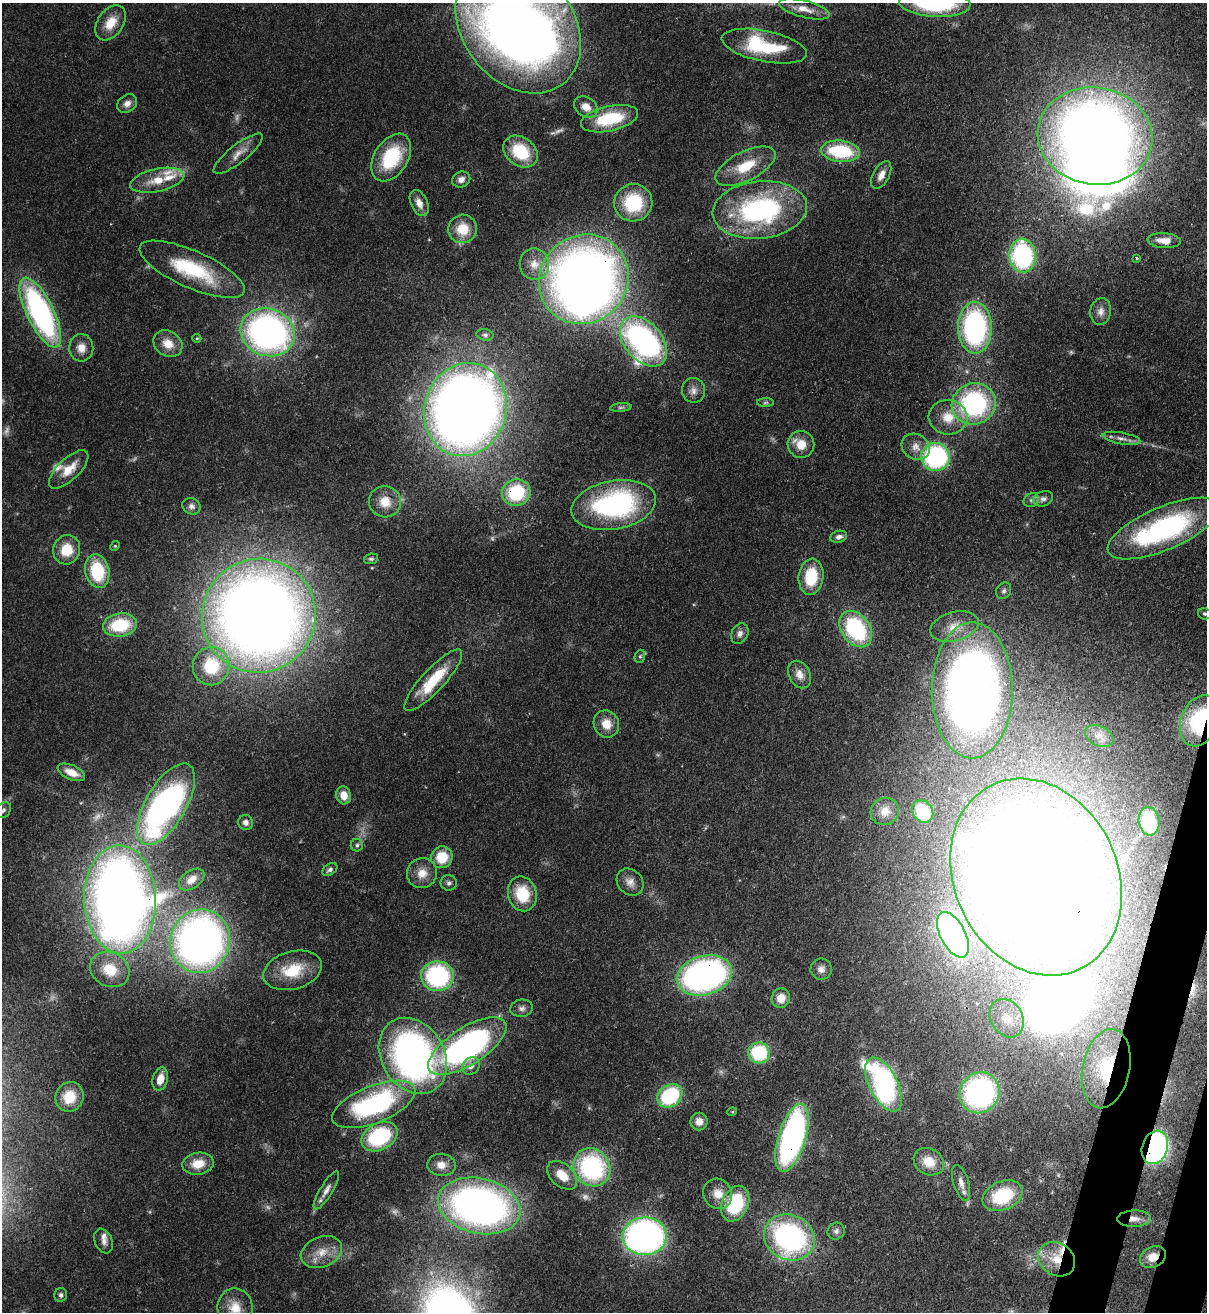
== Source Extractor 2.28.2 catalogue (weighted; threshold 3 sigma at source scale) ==
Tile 6 of 4 x 4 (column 2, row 2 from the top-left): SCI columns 1548-2752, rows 2652-3961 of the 5378 x 5302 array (HDU 1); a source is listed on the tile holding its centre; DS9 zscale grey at full resolution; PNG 1209 x 1314 px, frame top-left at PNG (2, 3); each listed source drawn as its Kron ellipse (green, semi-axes under 4 px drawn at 4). Shown black and unused: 2% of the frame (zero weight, under 3 of 4 exposures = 7% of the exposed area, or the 3 px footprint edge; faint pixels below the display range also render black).
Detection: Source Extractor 2.28.2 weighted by HDU 2 'WHT'; one run over the whole footprint, this tile lists its part. Background 0.0932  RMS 0.0041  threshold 0.0185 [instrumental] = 3 sigma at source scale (4.5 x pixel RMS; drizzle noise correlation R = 1.50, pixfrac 1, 0.05/0.05 arcsec/px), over >= 5 px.
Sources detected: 160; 9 too faint to see at this stretch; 5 inside a brighter object's white glare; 1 cosmic-ray / hot-pixel residue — neither listed nor drawn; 5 inside a brighter listed object's ellipse — not listed separately; the other 140 listed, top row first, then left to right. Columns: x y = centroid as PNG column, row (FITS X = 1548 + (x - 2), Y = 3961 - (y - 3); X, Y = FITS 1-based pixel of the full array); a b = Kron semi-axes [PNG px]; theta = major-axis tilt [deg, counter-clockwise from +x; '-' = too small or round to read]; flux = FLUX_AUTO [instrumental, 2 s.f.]
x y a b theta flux
935 3 36 13 -3 51
804 9 26 8 -15 5.7
110 23 19 13 55 8.4
518 26 73 55 -52 580
764 46 43 15 -11 31
127 104 11 8 36 2.7
586 107 13 9 -34 4.4
609 119 29 12 13 24
1095 136 57 48 -9 520
840 151 19 10 -6 30
521 152 19 14 -37 19
238 154 30 9 38 4.6
391 157 26 17 57 28
746 166 33 14 26 14
881 175 15 8 62 3.6
461 179 9 8 - 2.4
157 180 27 11 12 9.8
419 203 14 8 -65 3.8
633 203 19 18 - 27
760 210 47 28 6 80
463 229 14 14 - 11
1164 241 17 7 -3 4.2
1022 256 17 13 -85 65
1137 258 3 3 - 0.75
534 264 16 14 -81 6.1
192 269 57 18 -24 33
584 279 46 43 45 440
1101 311 13 10 81 2.9
40 313 38 13 -64 110
975 328 26 17 -89 90
268 332 28 23 -20 180
485 335 8 5 -10 1.2
197 338 4 4 - 0.49
643 341 29 18 -49 130
168 344 15 12 -35 6.3
81 348 13 12 - 4.8
693 390 12 11 - 3.1
765 403 8 4 1 0.88
974 404 22 20 18 64
621 407 11 4 5 0.89
465 410 47 41 73 570
948 417 19 17 -6 9.6
1121 438 19 5 -10 2.6
801 444 13 13 - 7
916 447 15 12 -35 4.4
936 457 14 14 - 68
69 469 25 11 44 7.5
516 493 14 13 - 27
1043 499 10 7 20 1.8
1031 500 8 6 34 1.4
385 502 16 15 - 7.5
614 505 43 24 11 83
191 506 9 8 - 1.7
1164 529 60 21 23 82
839 537 9 6 17 2
115 546 5 4 - 0.5
67 550 15 13 67 10
371 559 7 5 7 0.88
97 571 17 12 -78 24
811 577 18 12 83 19
1004 591 9 7 60 1.3
1204 614 6 5 - 0.77
259 616 57 56 - 710
120 625 17 11 9 21
954 627 25 14 15 9
856 629 20 14 -54 47
740 634 10 8 63 2.1
640 656 7 5 74 0.8
211 666 19 18 - 22
800 674 14 10 -64 4.1
433 680 41 11 47 18
972 690 68 40 90 350
1200 721 26 18 69 49
606 724 14 12 -62 6.1
1099 736 15 10 -26 3.7
71 772 14 7 -23 5.3
344 795 9 7 -75 4.5
166 804 46 20 60 140
3 810 9 7 51 1.5
885 811 14 13 - 5.1
923 811 12 9 -53 14
1149 821 14 10 -81 15
246 822 7 7 - 2.1
357 845 6 6 - 1
442 857 11 10 - 12
330 869 8 5 35 1.4
422 873 15 14 - 5.9
1036 877 102 81 -64 1400
192 879 14 8 36 4.3
630 882 15 12 -46 3.7
449 883 8 7 - 1.3
522 894 17 14 -77 15
120 899 54 36 -88 520
953 935 25 12 -63 170
200 941 32 30 69 270
110 969 20 17 -29 12
821 969 10 10 - 2.6
293 970 30 19 15 16
704 975 28 19 15 150
437 976 16 15 - 58
781 998 10 9 - 5.7
522 1008 11 8 9 2
1007 1018 20 16 -60 9.4
467 1046 45 18 33 140
759 1053 11 10 - 30
413 1056 40 31 -58 170
471 1066 9 8 - 2.4
1106 1069 40 23 78 32
160 1079 12 7 75 5.1
884 1084 29 14 -63 96
979 1093 21 19 56 90
670 1096 13 10 37 36
69 1097 15 14 - 12
374 1104 44 18 22 69
732 1112 5 3 - 0.45
699 1121 9 8 - 3.3
379 1137 19 13 28 39
792 1138 35 13 73 140
1155 1147 17 13 71 100
929 1162 16 13 -30 7.3
198 1164 16 11 10 7.6
441 1165 14 11 -4 4.4
592 1167 20 17 -53 65
562 1175 17 11 -41 7.7
961 1183 18 7 -73 3.4
326 1190 22 6 58 3
718 1194 15 14 - 6.3
1003 1196 21 14 24 26
735 1204 18 13 66 31
479 1206 42 27 -13 240
1134 1219 16 8 1 3.9
836 1231 9 8 - 1.5
645 1236 22 19 3 180
789 1237 26 22 -24 99
104 1241 13 8 -66 2.3
321 1252 21 15 22 8.3
1153 1257 13 10 27 5.7
1057 1259 19 16 -37 11
61 1295 7 6 - 1.1
235 1308 19 17 -86 8.2
Overlapping masked pixels (flux is a lower limit): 18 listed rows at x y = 518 26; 157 180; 584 279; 40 313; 516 493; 259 616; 1200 721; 1036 877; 120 899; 704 975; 1106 1069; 792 1138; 1155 1147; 1003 1196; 1134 1219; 321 1252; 1153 1257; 1057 1259
Isophote crosses this tile's border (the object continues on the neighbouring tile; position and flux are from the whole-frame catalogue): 5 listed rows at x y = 935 3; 518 26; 1200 721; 3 810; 235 1308